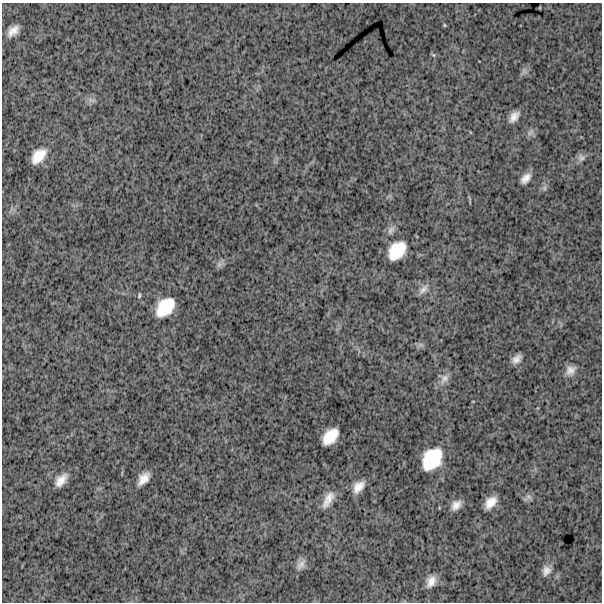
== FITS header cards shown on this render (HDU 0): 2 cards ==
NAXIS1  =                  600
NAXIS2  =                  600

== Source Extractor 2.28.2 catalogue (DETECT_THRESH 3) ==
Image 600 x 600 px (HDU 0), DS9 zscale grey, 1 PNG px = 1 image px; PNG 604 x 604 px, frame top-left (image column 1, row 600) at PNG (2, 3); no overlay
Background 1750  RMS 260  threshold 769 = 3 sigma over >= 5 px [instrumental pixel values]
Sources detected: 33; all 33 listed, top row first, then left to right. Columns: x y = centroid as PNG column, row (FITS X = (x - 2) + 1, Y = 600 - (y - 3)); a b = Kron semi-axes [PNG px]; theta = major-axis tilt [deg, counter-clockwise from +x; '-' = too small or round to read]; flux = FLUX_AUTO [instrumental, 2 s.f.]
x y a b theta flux
444 25 5 3 - 16000
13 31 12 7 41 160000
433 55 6 4 -89 23000
524 71 9 6 -82 53000
92 100 13 6 4 71000
514 117 13 7 52 140000
530 132 12 6 57 65000
38 156 16 9 48 310000
581 158 11 9 -49 76000
526 178 12 7 47 130000
544 188 6 6 - 44000
391 230 14 8 58 88000
397 251 18 13 49 510000
219 264 10 6 63 60000
423 289 18 8 48 110000
139 295 6 3 82 24000
165 307 22 15 48 570000
421 345 7 4 -18 42000
517 359 9 6 46 110000
570 370 14 11 45 140000
444 379 16 10 51 130000
330 436 17 10 48 380000
432 459 21 15 54 750000
143 479 14 8 51 190000
61 480 15 8 49 190000
358 487 15 9 50 190000
528 497 13 6 32 61000
328 499 23 10 60 210000
490 502 13 8 47 220000
456 505 12 8 50 140000
301 564 16 9 54 110000
546 571 13 10 69 130000
431 581 13 8 66 160000